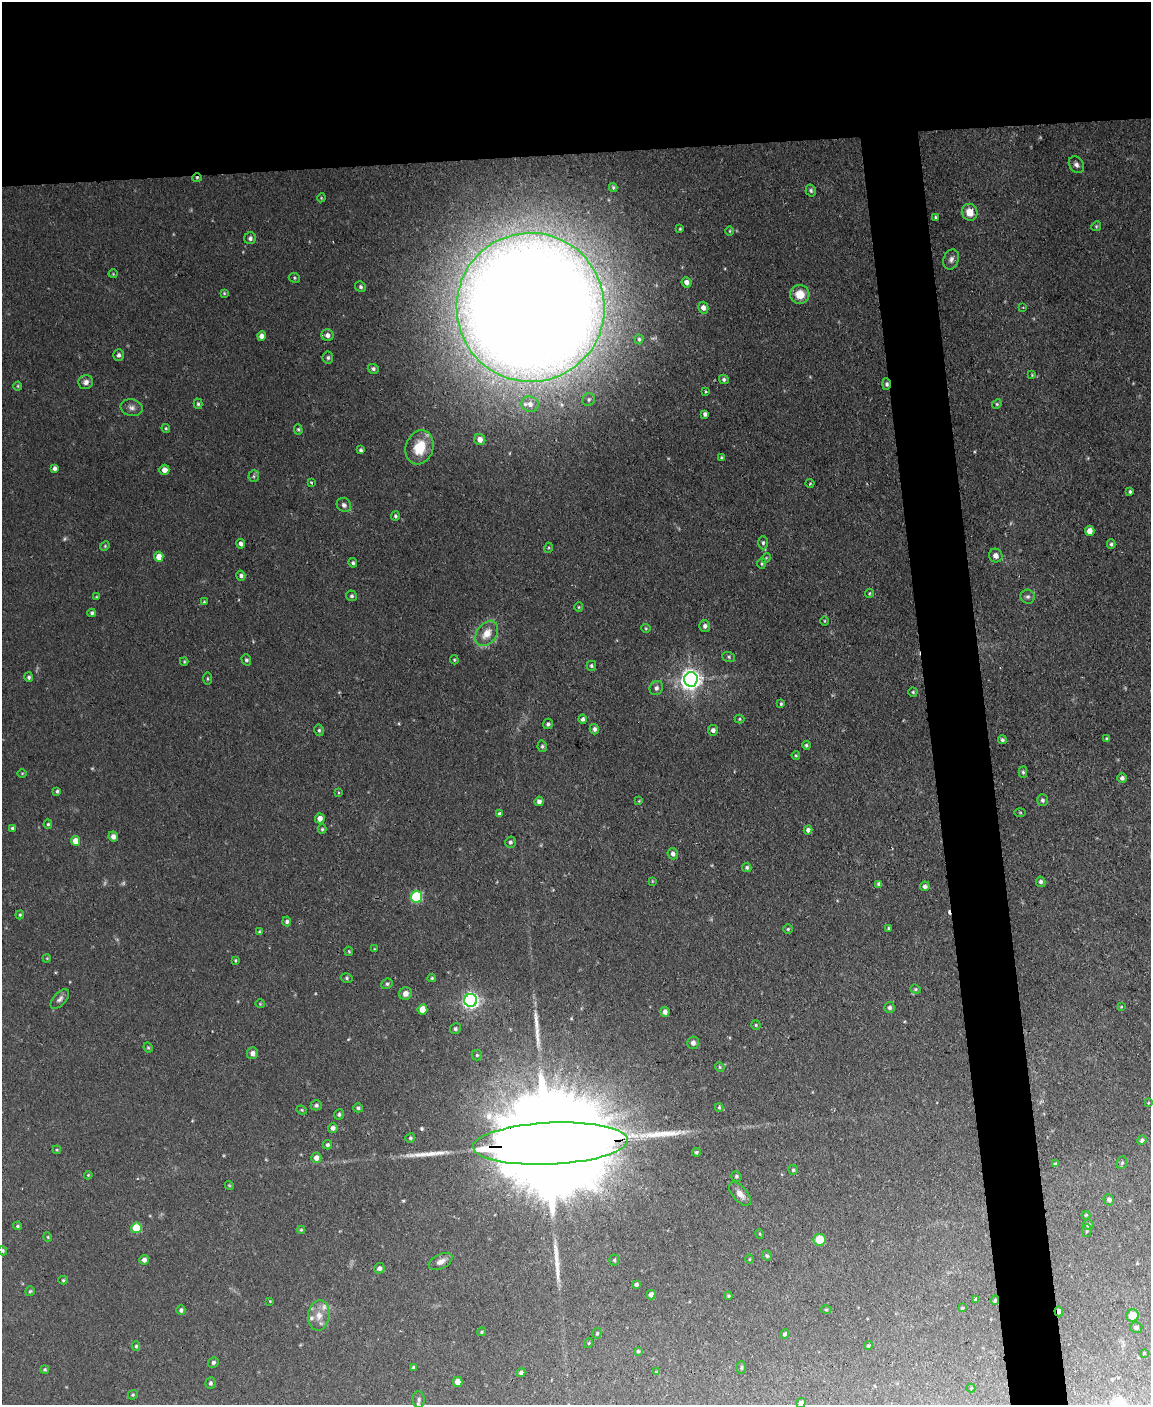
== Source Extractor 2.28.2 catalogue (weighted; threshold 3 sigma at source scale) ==
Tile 2 of 4 x 3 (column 2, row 1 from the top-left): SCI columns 1150-2298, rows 3041-4443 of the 4596 x 4572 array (HDU 1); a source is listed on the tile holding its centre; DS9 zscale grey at full resolution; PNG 1153 x 1407 px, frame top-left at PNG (2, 2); each listed source drawn as its Kron ellipse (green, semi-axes under 4 px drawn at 4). Shown black and unused: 15% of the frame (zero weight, under 2 of 3 exposures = <1% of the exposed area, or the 3 px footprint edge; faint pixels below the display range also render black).
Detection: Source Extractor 2.28.2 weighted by HDU 2 'WHT'; one run over the whole footprint, this tile lists its part. Background 0.0545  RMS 0.0055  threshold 0.0245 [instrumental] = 3 sigma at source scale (4.5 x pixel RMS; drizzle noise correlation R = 1.50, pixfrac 1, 0.05/0.05 arcsec/px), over >= 5 px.
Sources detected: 238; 5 too faint to see at this stretch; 1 inside a brighter object's white glare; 2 cosmic-ray / hot-pixel residue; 4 long thin detections or spike segments (spike, bleed or trail) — neither listed nor drawn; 2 inside a brighter listed object's ellipse — not listed separately; the other 224 listed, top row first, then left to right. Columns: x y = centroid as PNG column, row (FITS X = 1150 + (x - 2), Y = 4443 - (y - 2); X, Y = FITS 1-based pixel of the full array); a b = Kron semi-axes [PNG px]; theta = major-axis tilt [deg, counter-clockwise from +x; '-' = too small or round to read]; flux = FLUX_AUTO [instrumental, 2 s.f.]
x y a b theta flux
1076 165 9 7 -55 2.1
197 178 5 4 - 0.85
613 187 4 3 - 0.72
811 190 6 5 - 1.1
321 198 4 3 - 0.5
970 212 8 7 - 6.7
935 217 3 3 - 0.67
1096 226 5 4 - 0.76
680 229 4 3 - 0.58
730 231 5 3 - 0.56
250 238 6 6 - 1.9
951 259 10 7 69 2.4
113 274 4 4 - 0.53
294 278 6 4 -23 0.77
687 282 5 5 - 3.1
360 287 5 5 - 1.2
224 293 3 3 - 0.61
800 294 9 9 - 9.4
530 307 74 74 - 2800
1023 307 3 2 - 0.43
703 308 6 5 - 3.1
327 335 6 5 - 2.4
262 336 4 4 - 3.2
639 339 5 4 - 0.8
119 355 5 5 - 1.7
328 357 6 5 - 1.2
373 369 5 5 - 1.3
1032 375 4 4 - 0.54
724 379 5 4 - 1.3
86 382 7 7 - 2.4
886 384 6 4 -89 1.3
18 386 4 4 - 0.59
705 392 3 3 - 0.85
589 399 7 6 - 1.3
198 404 5 4 - 0.94
530 404 8 7 - 3.3
997 404 5 4 - 0.72
132 408 11 8 -16 2.9
705 414 4 4 - 1.7
166 428 4 3 - 0.6
298 429 5 4 - 0.8
480 439 6 5 - 3.5
419 447 17 13 72 17
361 450 4 3 - 1.1
721 457 3 3 - 0.57
54 468 4 4 - 1.7
164 470 5 5 - 4.1
254 476 6 5 - 1
311 482 3 3 - 0.88
810 483 4 4 - 0.55
1130 492 3 3 - 0.96
344 505 7 6 - 1.8
395 516 4 4 - 0.95
1090 531 5 4 - 4.8
763 543 6 4 89 1.2
241 544 5 4 - 1.9
1111 544 5 4 - 1.1
105 546 5 4 - 0.65
548 548 5 3 - 0.58
996 556 7 6 - 2.8
159 557 5 4 - 6.5
766 558 5 4 - 0.6
353 563 5 4 - 1.2
762 564 5 4 - 0.81
241 576 5 4 - 1.7
869 593 5 3 - 0.54
352 596 5 5 - 1.1
96 597 4 4 - 0.51
1028 597 7 6 - 1.6
204 602 4 3 - 0.72
579 607 5 4 - 0.61
92 613 4 4 - 1.2
824 621 4 3 - 0.47
705 626 6 5 - 2
646 628 5 3 - 0.55
487 633 14 9 53 7.9
729 657 6 5 - 0.86
246 660 5 5 - 1
454 660 5 3 - 0.54
184 661 4 3 - 0.56
591 666 5 5 - 1
29 677 5 4 - 1.2
207 679 6 3 90 0.63
691 679 7 7 - 410
656 688 7 6 - 1.9
913 692 4 4 - 0.79
781 704 4 3 - 0.65
583 719 4 4 - 1.6
739 719 5 4 - 0.65
548 724 5 5 - 1.2
594 729 5 4 - 1.6
319 730 5 4 - 1
713 730 5 5 - 2.1
1106 738 4 3 - 0.69
1002 740 4 4 - 1
806 745 4 4 - 0.97
542 746 6 4 -78 1.1
796 755 4 3 - 0.69
1023 772 5 4 - 0.98
22 773 5 3 - 0.49
1122 778 5 5 - 1.6
57 791 4 4 - 0.9
339 793 4 3 - 0.62
1042 800 6 5 - 1.4
539 801 5 4 - 2.1
639 801 4 4 - 0.5
1020 812 5 3 - 0.53
499 814 4 3 - 1.1
320 818 5 4 - 3.7
48 824 4 4 - 0.88
13 828 4 4 - 1.3
322 829 5 4 - 0.75
808 830 4 4 - 2.1
113 837 5 5 - 2.9
75 841 5 4 - 6.4
510 842 5 5 - 1.3
673 854 6 5 - 1.8
747 867 5 4 - 1.1
652 881 3 3 - 0.49
1041 882 5 4 - 1.3
879 884 4 4 - 1.8
925 886 5 4 - 1.8
416 897 6 5 - 58
20 915 4 3 - 0.72
287 921 5 4 - 1.4
889 928 3 3 - 0.65
788 929 5 5 - 0.83
259 932 4 3 - 0.77
374 949 4 3 - 0.42
349 951 5 3 - 0.59
47 958 4 3 - 0.49
235 960 3 2 - 0.59
347 978 6 5 - 0.92
432 978 4 3 - 0.72
387 984 6 5 - 1.1
916 989 5 4 - 0.81
405 993 6 6 - 3.6
60 999 12 6 48 2.1
471 1000 6 6 - 200
260 1004 4 4 - 0.55
889 1007 5 5 - 1.5
1121 1007 4 3 - 0.51
422 1009 5 5 - 9.6
665 1012 5 4 - 2.3
756 1025 4 4 - 0.75
455 1029 6 5 - 0.98
693 1043 6 5 - 2.1
148 1048 5 3 - 0.72
252 1053 6 5 - 2.7
477 1055 5 5 - 0.96
720 1067 5 4 - 0.74
1148 1103 3 2 - 0.4
316 1105 6 5 - 1.4
719 1107 4 3 - 0.75
358 1108 5 4 - 1.1
302 1110 5 4 - 0.63
339 1114 5 5 - 1.2
333 1128 5 5 - 2.2
410 1138 5 4 - 0.96
1142 1140 5 4 - 1.2
550 1144 77 21 3 43000
327 1145 5 4 - 1.3
57 1150 4 3 - 0.53
696 1152 4 4 - 0.95
316 1158 5 5 - 2.9
1122 1163 6 5 - 0.96
1055 1164 4 4 - 1.2
793 1170 5 5 - 0.92
88 1175 4 3 - 0.56
736 1176 5 5 - 0.92
229 1185 4 3 - 0.53
740 1194 14 7 -48 4.2
1109 1200 6 5 - 1.8
1086 1215 4 4 - 0.56
1088 1225 5 5 - 1.2
18 1226 4 4 - 0.89
136 1228 5 5 - 23
301 1230 4 4 - 0.66
1087 1231 6 4 88 0.96
760 1234 5 3 - 0.55
48 1237 5 4 - 0.61
819 1240 6 6 - 12
3 1251 5 4 - 0.94
767 1256 5 4 - 1.1
749 1259 5 3 - 0.48
144 1260 5 4 - 2.5
614 1260 5 5 - 0.86
441 1262 12 7 27 3.6
379 1268 5 5 - 1.8
63 1280 4 4 - 0.69
636 1284 4 3 - 1.4
30 1291 5 4 - 0.82
651 1294 5 4 - 3
728 1296 4 3 - 0.65
976 1300 4 3 - 1.5
995 1300 5 4 - 0.75
270 1301 4 4 - 0.49
962 1308 4 3 - 0.73
181 1310 5 4 - 1.4
826 1310 5 3 - 0.59
1059 1311 5 3 - 1.7
319 1315 15 10 83 6.1
1132 1315 6 6 - 6.6
1136 1327 6 5 - 1.5
481 1332 4 3 - 0.7
597 1333 5 4 - 0.7
785 1334 5 4 - 1.3
589 1343 5 3 - 0.45
136 1346 5 4 - 0.87
868 1346 4 4 - 0.95
638 1351 4 3 - 0.8
1144 1353 4 4 - 0.41
213 1362 5 5 - 1.4
413 1368 4 3 - 0.96
741 1368 6 4 89 0.9
45 1369 4 4 - 0.73
657 1372 4 3 - 0.64
521 1373 4 4 - 2
458 1382 5 5 - 3.7
210 1383 6 5 - 1.3
971 1388 4 4 - 0.54
133 1395 5 4 - 0.74
419 1399 8 6 -89 1.5
801 1403 5 4 - 2
Overlapping masked pixels (flux is a lower limit): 6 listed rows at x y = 197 178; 530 307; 886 384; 550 1144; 995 1300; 1059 1311
Isophote crosses this tile's border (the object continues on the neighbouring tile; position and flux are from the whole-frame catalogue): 3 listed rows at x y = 3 1251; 419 1399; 801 1403